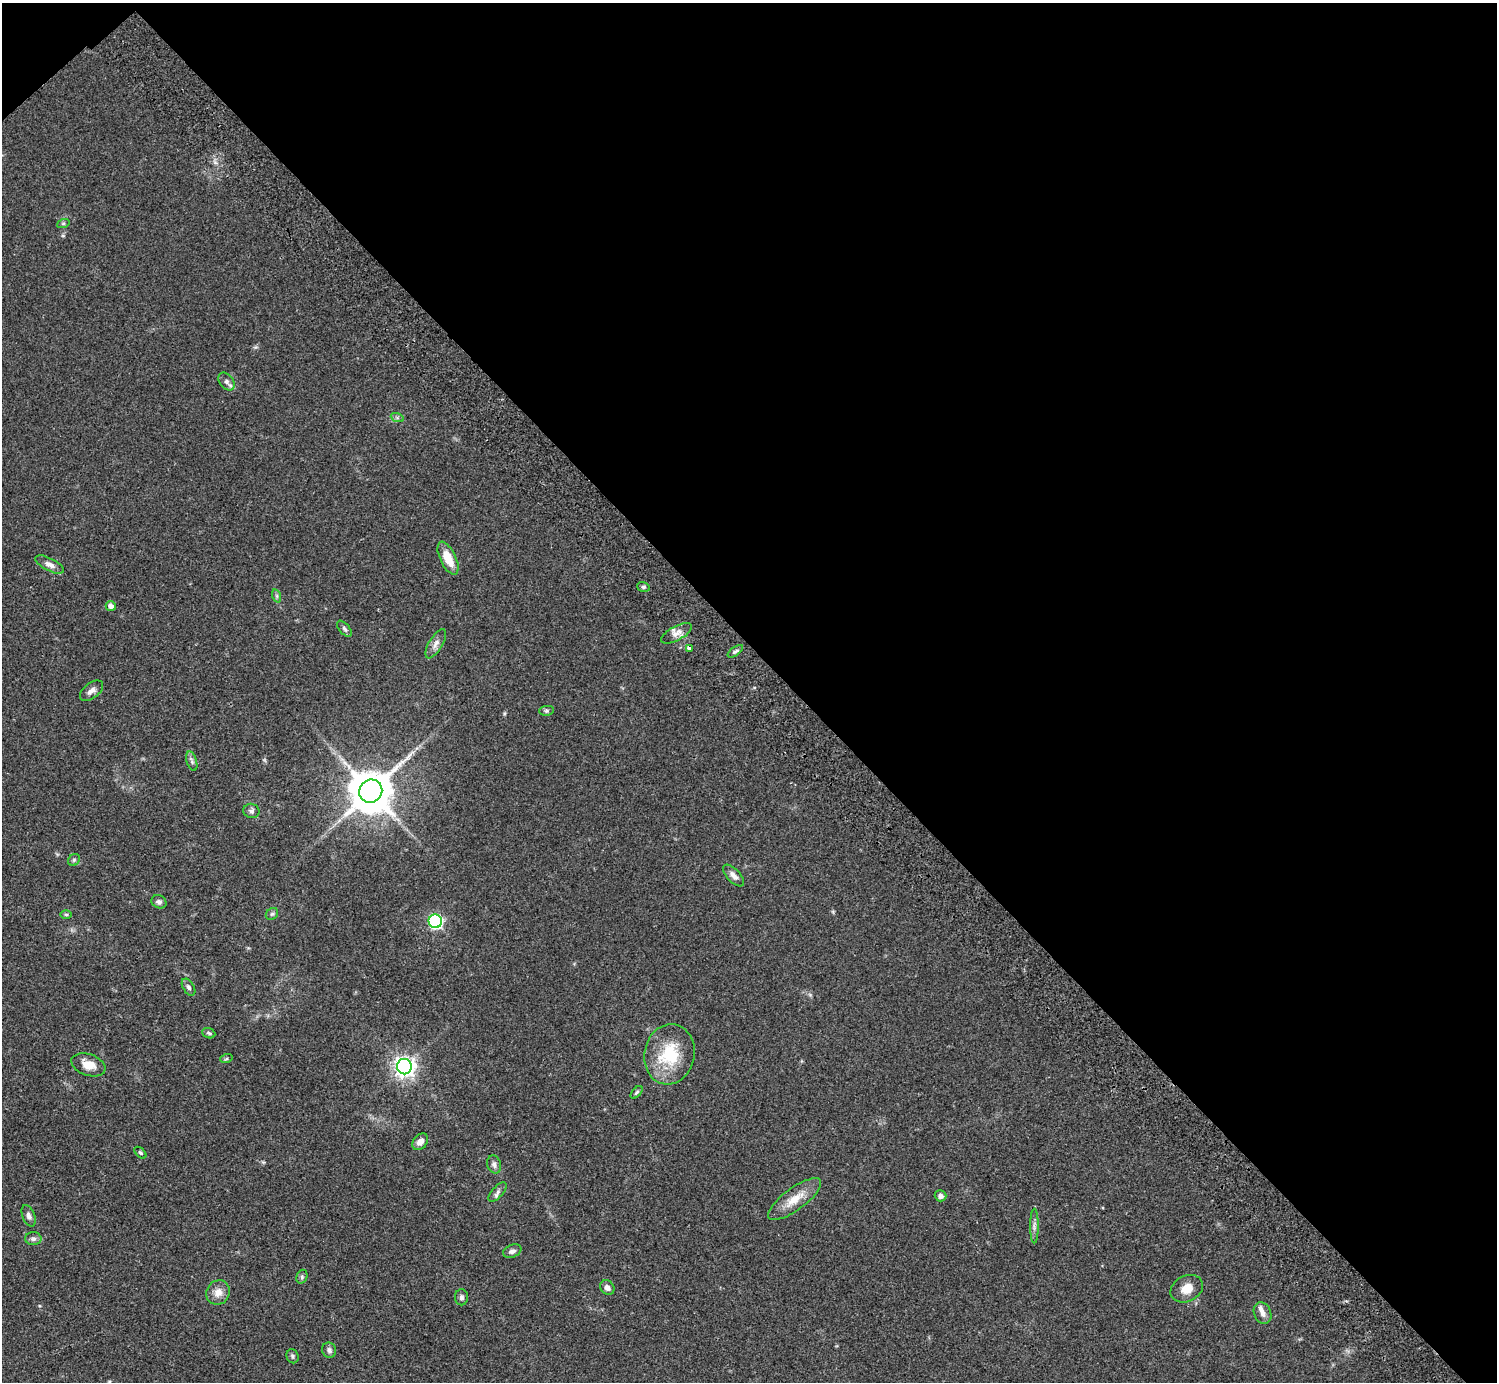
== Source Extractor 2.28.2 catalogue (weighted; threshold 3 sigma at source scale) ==
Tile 3 of 4 x 4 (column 3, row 1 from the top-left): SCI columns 3037-4531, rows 4482-5861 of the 6070 x 6064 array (HDU 1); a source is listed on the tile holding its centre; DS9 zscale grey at full resolution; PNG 1499 x 1384 px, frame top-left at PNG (2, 3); each listed source drawn as its Kron ellipse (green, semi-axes under 4 px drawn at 4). Shown black and unused: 47% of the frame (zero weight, under 2 of 3 exposures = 3% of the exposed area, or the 3 px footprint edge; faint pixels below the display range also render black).
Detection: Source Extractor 2.28.2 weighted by HDU 2 'WHT'; one run over the whole footprint, this tile lists its part. Background 0.061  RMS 0.0072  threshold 0.0325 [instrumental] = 3 sigma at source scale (4.5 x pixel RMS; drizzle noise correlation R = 1.50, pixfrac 1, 0.05/0.05 arcsec/px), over >= 5 px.
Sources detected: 50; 1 inside a brighter listed object's ellipse — not listed separately; the other 49 listed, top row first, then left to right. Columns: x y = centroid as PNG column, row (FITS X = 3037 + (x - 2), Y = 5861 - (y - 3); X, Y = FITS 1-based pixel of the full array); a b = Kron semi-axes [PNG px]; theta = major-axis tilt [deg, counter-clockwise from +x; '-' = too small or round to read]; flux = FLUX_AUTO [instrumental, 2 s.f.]
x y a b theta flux
63 224 6 4 19 0.95
226 381 10 6 -52 2.5
397 417 7 4 -19 1.2
448 558 18 8 -64 12
50 564 16 6 -27 3.7
643 587 6 4 -19 1.2
277 596 7 4 -72 1.3
111 606 5 5 - 3.3
344 629 9 5 -49 1.7
676 633 17 7 28 4.7
436 644 16 6 59 3.7
689 648 4 3 - 5.3
735 651 9 4 35 1.5
91 691 13 7 37 3.6
546 711 7 5 6 1.2
192 761 10 5 -74 1.8
371 791 12 11 - 2600
251 811 8 7 - 2
74 860 6 5 - 1.2
733 876 13 6 -47 3.6
159 902 8 6 -27 2
66 914 6 4 -1 0.81
272 914 7 5 42 1.4
435 921 7 6 - 120
189 987 9 5 -58 1.7
209 1033 7 5 -22 1.2
669 1054 30 25 78 32
226 1059 6 4 19 0.94
88 1065 17 11 -19 8.6
404 1067 7 7 - 390
636 1092 7 4 48 1.1
420 1142 9 7 48 4.2
140 1153 7 4 -44 1.1
494 1164 9 7 -76 2.4
498 1192 12 5 47 2.4
940 1196 6 5 - 3
795 1199 32 11 36 12
29 1216 11 6 -70 2.7
1034 1226 17 4 90 2.6
33 1239 8 6 -2 2.1
512 1251 9 6 23 2.5
302 1277 7 5 71 1.3
607 1288 8 6 -49 2.7
1187 1289 17 13 27 8.1
218 1292 12 11 - 6.3
461 1297 8 6 90 2
1263 1313 11 8 -68 3.7
329 1350 8 7 - 2.3
293 1356 7 6 - 1.4